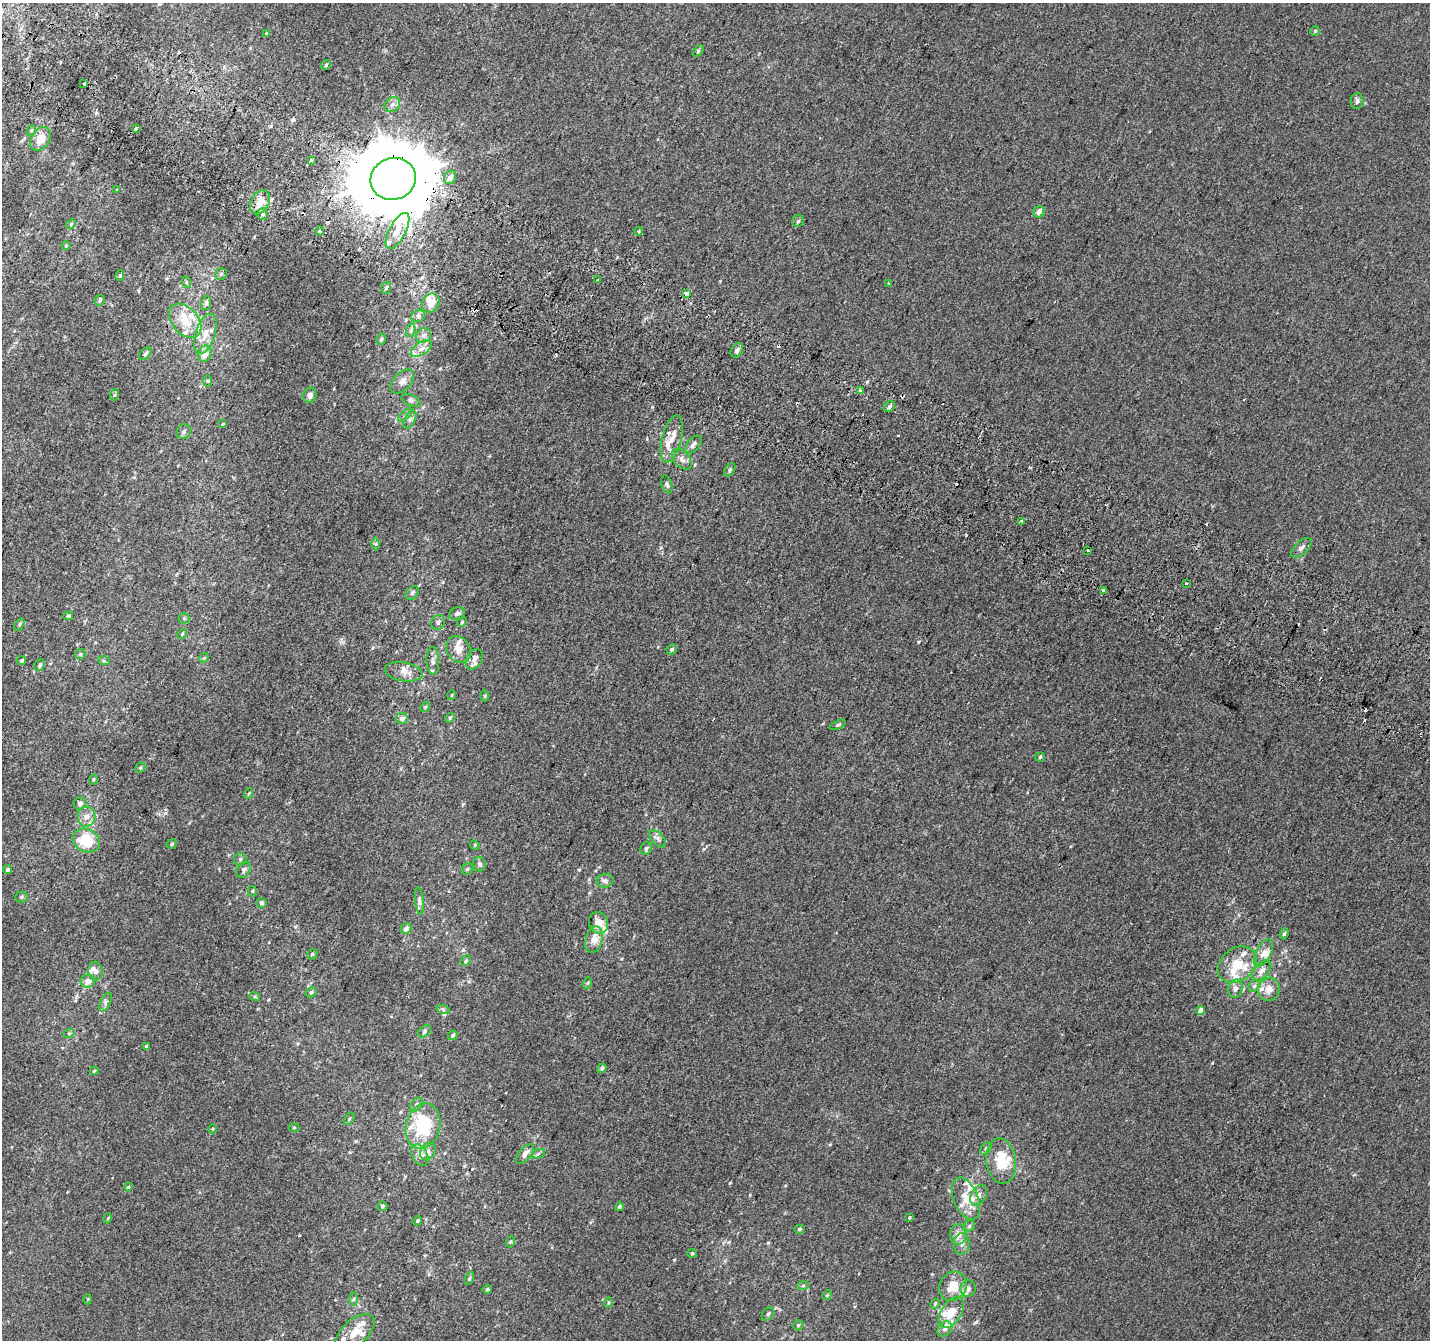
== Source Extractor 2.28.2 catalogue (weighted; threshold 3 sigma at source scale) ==
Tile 11 of 4 x 4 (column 3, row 3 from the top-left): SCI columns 2883-4310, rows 1645-2982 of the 5758 x 5899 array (HDU 1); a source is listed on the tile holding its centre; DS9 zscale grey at full resolution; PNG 1432 x 1342 px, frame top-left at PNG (2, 3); each listed source drawn as its Kron ellipse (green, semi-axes under 4 px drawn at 4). Shown black and unused: <1% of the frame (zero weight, under 2 of 3 exposures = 2% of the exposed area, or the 3 px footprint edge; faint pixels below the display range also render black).
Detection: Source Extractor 2.28.2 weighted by HDU 2 'WHT'; one run over the whole footprint, this tile lists its part. Background 0.00146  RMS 0.0073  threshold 0.0329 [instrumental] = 3 sigma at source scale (4.5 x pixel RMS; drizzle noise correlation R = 1.50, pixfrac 1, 0.0396/0.0396 arcsec/px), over >= 5 px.
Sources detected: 218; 15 cosmic-ray / hot-pixel residue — neither listed nor drawn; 27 inside a brighter listed object's ellipse — not listed separately; the other 176 listed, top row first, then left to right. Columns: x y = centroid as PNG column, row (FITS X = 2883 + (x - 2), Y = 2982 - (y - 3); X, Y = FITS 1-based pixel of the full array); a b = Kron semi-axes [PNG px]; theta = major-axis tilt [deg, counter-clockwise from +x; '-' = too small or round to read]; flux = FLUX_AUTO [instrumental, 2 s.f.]
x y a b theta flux
1315 31 5 5 - 0.93
266 33 4 4 - 0.62
698 51 6 4 47 0.91
326 65 5 4 - 0.93
84 84 3 3 - 5.1
1357 101 8 6 82 2.3
392 104 8 6 40 3.1
136 129 3 3 - 2.1
31 130 5 4 - 0.86
40 139 13 9 56 9.5
311 160 3 3 - 2.2
450 178 7 6 - 4.8
393 179 23 21 20 8800
117 190 4 3 - 0.61
260 202 13 9 63 8.7
1039 212 6 5 - 4.4
263 214 6 5 - 1.4
798 221 6 5 - 1.2
71 224 5 4 - 0.82
320 231 4 4 - 0.89
397 231 20 8 62 8.2
639 231 4 3 - 0.81
66 246 5 3 - 0.68
221 274 6 5 - 1.2
120 275 5 4 - 0.92
597 280 3 2 - 1.6
186 282 6 4 -73 0.96
889 283 3 2 - 1.5
386 288 6 4 70 1.3
686 293 4 3 - 4.2
100 300 5 4 - 1.1
206 303 7 5 81 1.8
431 303 10 8 59 7.5
418 316 7 5 23 1.7
185 321 20 13 -50 16
411 330 7 4 71 1.5
205 334 21 10 72 10
424 335 8 7 - 2.6
381 339 5 4 - 1.2
421 349 12 6 34 4
737 350 8 5 59 2.3
145 354 7 5 50 1.8
205 354 8 6 69 7
208 381 6 4 -90 0.95
402 381 14 8 45 4.5
860 390 4 3 - 1.6
114 395 6 3 69 0.82
310 395 8 6 71 2.5
411 400 10 5 -27 1.8
889 407 6 5 - 2.1
405 415 8 3 44 1.3
410 419 10 5 63 2.2
223 424 3 3 - 2.9
184 432 7 6 - 2.2
672 439 24 9 76 9.3
693 444 10 6 49 2.5
682 459 12 7 -48 3.5
730 470 7 4 55 1.4
667 485 9 5 -73 1.7
1022 521 4 3 - 5.7
376 544 6 4 89 1.1
1301 548 12 6 43 2.8
1087 550 3 3 - 8.1
1187 584 3 3 - 2.2
1103 591 3 3 - 3.5
412 593 8 5 45 1.7
457 613 8 6 20 2.3
68 616 5 3 - 1
184 618 5 5 - 1.1
438 622 7 6 - 2
462 622 5 4 - 0.9
19 625 7 4 59 0.99
182 634 5 4 - 0.81
458 649 14 11 -57 7
672 649 5 4 - 1.2
80 654 6 5 - 1.1
204 658 5 4 - 0.82
474 659 11 7 60 3.6
22 661 4 4 - 1.5
104 661 6 4 -19 0.95
433 661 14 6 -87 3.1
40 665 6 4 63 1.4
404 672 19 9 -10 6.1
452 695 5 3 - 0.59
485 696 6 4 88 0.82
425 707 5 4 - 1
402 718 6 5 - 3.1
450 718 5 4 - 0.9
838 725 8 4 24 1.2
1040 757 5 5 - 0.97
140 768 6 4 44 0.93
93 779 5 4 - 0.97
249 793 5 3 - 0.65
80 803 6 6 - 2.3
86 817 10 9 - 4.8
658 839 11 6 -47 2.3
86 840 14 11 -26 25
172 844 5 4 - 1
475 845 5 4 - 0.69
646 848 6 5 - 1.6
240 859 6 6 - 1.7
480 864 7 6 - 2.2
7 869 5 4 - 1.2
467 869 6 5 - 1.2
244 870 9 6 58 2.1
605 881 8 6 9 2.2
252 891 5 4 - 0.97
21 897 6 5 - 1.2
419 901 14 4 -84 2.5
262 903 5 5 - 1.3
598 923 11 9 -71 8.1
406 928 6 5 - 3
1284 934 5 4 - 1.2
594 940 13 8 75 7.7
1263 953 15 7 62 5.5
312 954 5 4 - 0.87
466 961 6 4 47 1.2
1237 965 21 16 39 17
1262 970 12 7 46 4.1
95 971 9 7 -86 3
88 981 7 6 - 4.9
588 983 6 4 70 0.87
1254 986 6 5 - 1.6
1235 989 9 7 75 3
1269 989 11 10 - 6.2
311 992 6 5 - 1.3
255 997 5 3 - 0.89
106 1002 10 5 64 2
443 1009 7 4 -20 1.3
1201 1010 4 4 - 5.2
424 1031 7 5 42 1.6
69 1033 6 3 19 0.87
453 1035 5 4 - 1.3
146 1046 4 3 - 0.75
602 1068 5 4 - 1.4
94 1071 4 4 - 0.63
416 1105 7 5 51 2.3
349 1119 7 3 54 0.93
423 1126 23 17 76 46
294 1127 5 3 - 0.7
212 1129 4 3 - 0.55
986 1148 7 5 50 1.4
428 1151 9 7 58 3.5
525 1154 12 6 51 4.4
538 1154 7 4 20 1.1
420 1155 11 7 -62 4.1
1001 1161 23 14 -82 21
128 1187 4 4 - 0.76
979 1195 11 7 59 3.1
966 1199 22 12 -67 13
382 1206 5 5 - 1.3
619 1207 4 4 - 1.6
108 1218 5 3 - 0.62
909 1218 3 3 - 1.6
417 1221 5 4 - 0.96
969 1226 6 5 - 1.2
799 1229 5 4 - 1.3
958 1235 10 8 81 4.5
510 1242 5 3 - 0.84
962 1244 11 8 88 3.8
692 1253 4 4 - 0.9
469 1278 7 4 70 1
803 1286 6 4 2 0.97
953 1286 15 13 53 13
487 1289 5 4 - 1
968 1289 8 7 - 2.7
827 1295 5 4 - 0.72
88 1299 5 3 - 0.64
354 1299 6 4 89 1.3
608 1303 5 3 - 0.68
935 1304 5 4 - 0.88
951 1312 17 10 58 12
768 1314 7 5 52 1.9
798 1325 5 4 - 0.94
945 1329 8 6 55 2.3
355 1332 23 12 41 12
Overlapping masked pixels (flux is a lower limit): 1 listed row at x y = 393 179
Isophote crosses this tile's border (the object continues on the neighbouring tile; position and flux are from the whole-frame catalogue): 1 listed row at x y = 355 1332
Unlisted compact peaks at least as high as the median listed source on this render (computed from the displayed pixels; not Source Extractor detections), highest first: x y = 463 804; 918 642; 674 1260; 768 1243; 730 1183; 867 382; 704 849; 1212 1063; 652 407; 96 113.